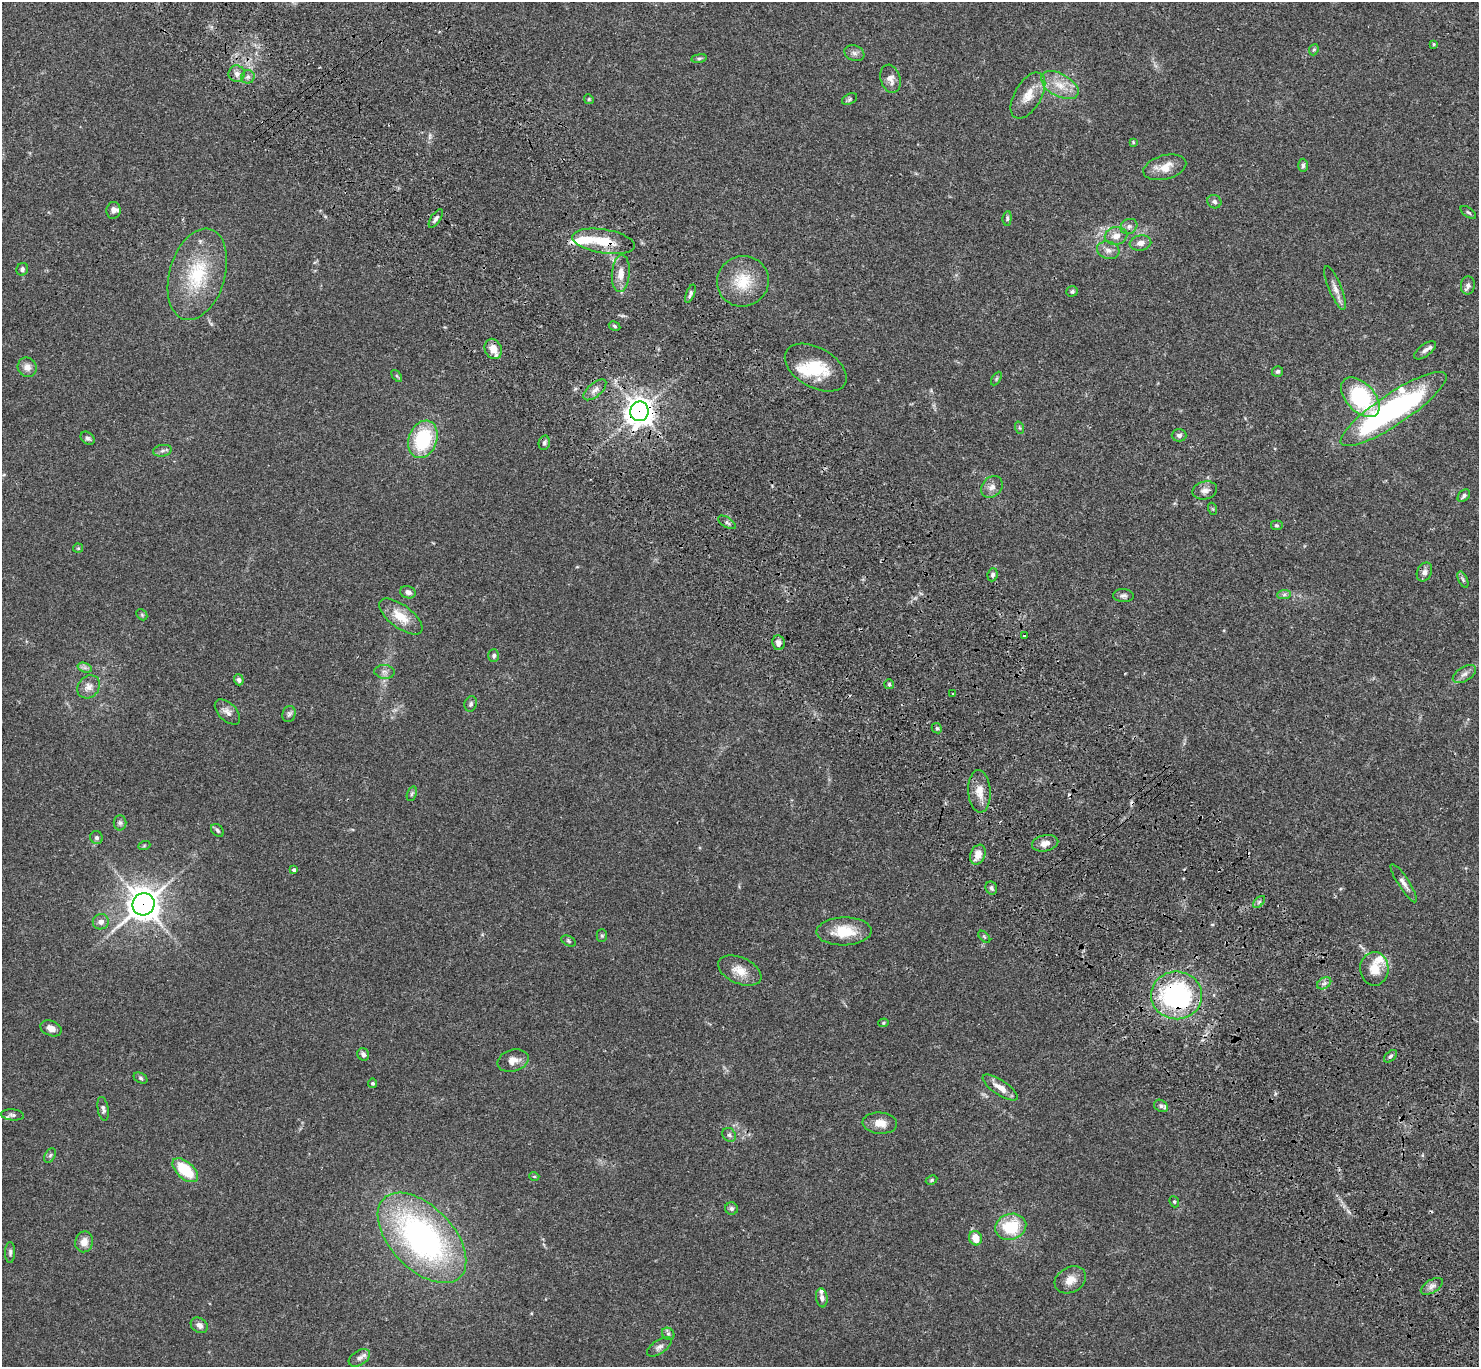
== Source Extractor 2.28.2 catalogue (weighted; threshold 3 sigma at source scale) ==
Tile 6 of 4 x 4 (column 2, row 2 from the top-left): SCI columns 1576-3052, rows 2974-4338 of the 6107 x 6088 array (HDU 1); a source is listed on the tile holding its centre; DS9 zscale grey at full resolution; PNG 1481 x 1369 px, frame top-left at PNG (2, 2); each listed source drawn as its Kron ellipse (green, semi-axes under 4 px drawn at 4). Shown black and unused: <1% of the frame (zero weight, under 3 of 4 exposures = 6% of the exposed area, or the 3 px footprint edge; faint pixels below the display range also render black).
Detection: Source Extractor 2.28.2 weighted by HDU 2 'WHT'; one run over the whole footprint, this tile lists its part. Background 0.0643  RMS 0.0058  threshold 0.0261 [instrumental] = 3 sigma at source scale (4.5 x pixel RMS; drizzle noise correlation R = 1.50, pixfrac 1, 0.05/0.05 arcsec/px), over >= 5 px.
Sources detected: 145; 1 inside a brighter object's white glare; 4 cosmic-ray / hot-pixel residue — neither listed nor drawn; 8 inside a brighter listed object's ellipse — not listed separately; the other 132 listed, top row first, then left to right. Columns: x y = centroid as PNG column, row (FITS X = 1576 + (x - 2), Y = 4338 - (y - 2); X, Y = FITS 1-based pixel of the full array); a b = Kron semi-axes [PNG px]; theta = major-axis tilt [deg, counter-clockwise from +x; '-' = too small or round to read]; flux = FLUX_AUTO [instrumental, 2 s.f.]
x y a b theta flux
1434 44 4 4 - 0.59
1314 50 6 4 67 0.75
854 53 10 7 -21 2.1
699 58 8 4 8 0.92
237 74 8 8 - 3
248 77 7 6 - 1.7
890 79 14 10 -74 4.3
1060 85 20 11 -29 9.4
1028 95 25 13 60 9.2
589 99 5 4 - 0.66
850 99 8 5 28 1.1
1133 142 4 3 - 0.55
1303 165 7 4 88 1.3
1165 167 22 12 15 8.9
1214 202 7 6 - 1.9
113 210 8 7 - 2.5
1468 212 9 4 -36 0.96
436 218 10 5 56 1.7
1007 218 7 4 85 1
1129 226 9 7 28 2.2
1116 236 11 9 12 4.7
604 241 32 12 -9 15
1140 243 11 7 9 3.6
1108 250 11 8 -16 3.4
22 269 6 5 - 1.6
197 274 47 27 73 36
621 274 19 9 85 6.2
743 281 26 25 - 19
1468 285 9 7 85 2.2
1335 288 23 6 -68 3.9
1072 291 6 5 - 1.1
690 294 9 3 69 1.3
615 326 6 4 -30 1.1
493 349 10 8 -68 7.1
1425 350 13 6 37 2.1
27 367 10 9 - 3.8
816 368 34 20 -29 22
1278 371 5 5 - 1.3
397 376 7 4 -53 0.82
996 379 7 4 59 0.94
595 390 14 6 41 3.2
1360 397 24 14 -47 53
1394 409 63 15 34 150
639 411 10 9 - 590
1020 428 6 4 -71 0.82
1179 435 7 6 - 1.5
88 438 8 5 -35 1.4
423 439 19 14 70 36
544 443 7 5 76 1.2
162 451 9 6 9 1.8
992 487 12 9 44 3.5
1205 490 12 9 14 3.1
1464 496 7 5 50 1.2
1213 509 6 4 -71 0.65
727 522 10 5 -32 1.4
1276 525 6 5 - 0.87
78 548 5 4 - 0.65
1424 572 10 7 64 2.4
993 575 6 5 - 1.4
1463 580 8 4 -64 1.1
408 592 8 6 -16 2.6
1284 594 7 4 2 1.2
1123 596 10 6 -2 1.8
142 615 6 4 -46 0.81
401 617 26 11 -37 11
1025 636 3 3 - 0.93
778 643 7 6 - 2.8
494 656 6 5 - 1.2
85 668 7 4 -18 1.5
384 672 10 7 -6 2.2
1464 674 13 7 32 2.7
239 680 5 5 - 1.6
889 684 5 5 - 0.87
89 687 12 10 46 4.2
953 693 3 2 - 0.48
471 704 8 6 74 1.3
227 712 15 8 -45 3.4
289 714 8 6 72 1.5
937 728 5 4 - 0.81
979 791 21 11 -87 7.5
412 794 8 4 70 0.98
120 823 7 6 - 1.5
217 830 7 5 -46 1.2
96 838 7 6 - 1.5
1045 843 13 8 12 4.1
144 846 6 4 20 0.69
978 855 10 7 67 6
294 870 4 4 - 1.1
1404 883 22 5 -57 3
991 888 7 5 -64 1.4
1259 902 7 4 45 1.2
143 904 11 10 - 870
101 922 8 7 - 3.1
844 931 27 14 1 16
602 936 6 5 - 0.92
984 937 7 3 -44 0.59
568 941 7 5 -28 1
1374 969 17 14 -89 10
740 971 23 13 -24 8.1
1324 983 7 5 31 1.6
1177 995 25 24 - 99
883 1023 5 4 - 0.76
51 1028 11 7 -23 3.7
363 1054 6 5 - 1.8
1390 1056 8 4 44 1.2
513 1061 16 11 16 5.2
141 1078 7 5 -28 1
373 1083 5 4 - 0.93
1000 1087 20 7 -34 5.4
1161 1106 7 5 -32 1.3
103 1109 12 5 -80 1.8
12 1115 12 5 -5 1.6
880 1123 17 10 -5 6.7
729 1135 7 6 - 1.5
50 1155 8 5 62 1.3
185 1170 15 8 -42 21
534 1176 5 3 - 0.54
932 1180 6 4 28 0.8
1174 1202 6 4 -68 0.78
731 1209 6 6 - 1.4
1011 1227 16 13 16 23
422 1238 55 31 -46 160
975 1238 7 6 - 7.5
84 1242 10 9 - 5.3
10 1252 10 5 89 1.5
1070 1280 16 12 28 6
1432 1286 12 6 31 2.5
822 1298 9 5 -82 1.9
199 1325 9 7 -32 2.6
668 1334 7 5 -44 1.3
659 1347 14 6 33 2.4
359 1358 12 7 32 2.6
Overlapping masked pixels (flux is a lower limit): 4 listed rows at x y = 604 241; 639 411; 143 904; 1177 995